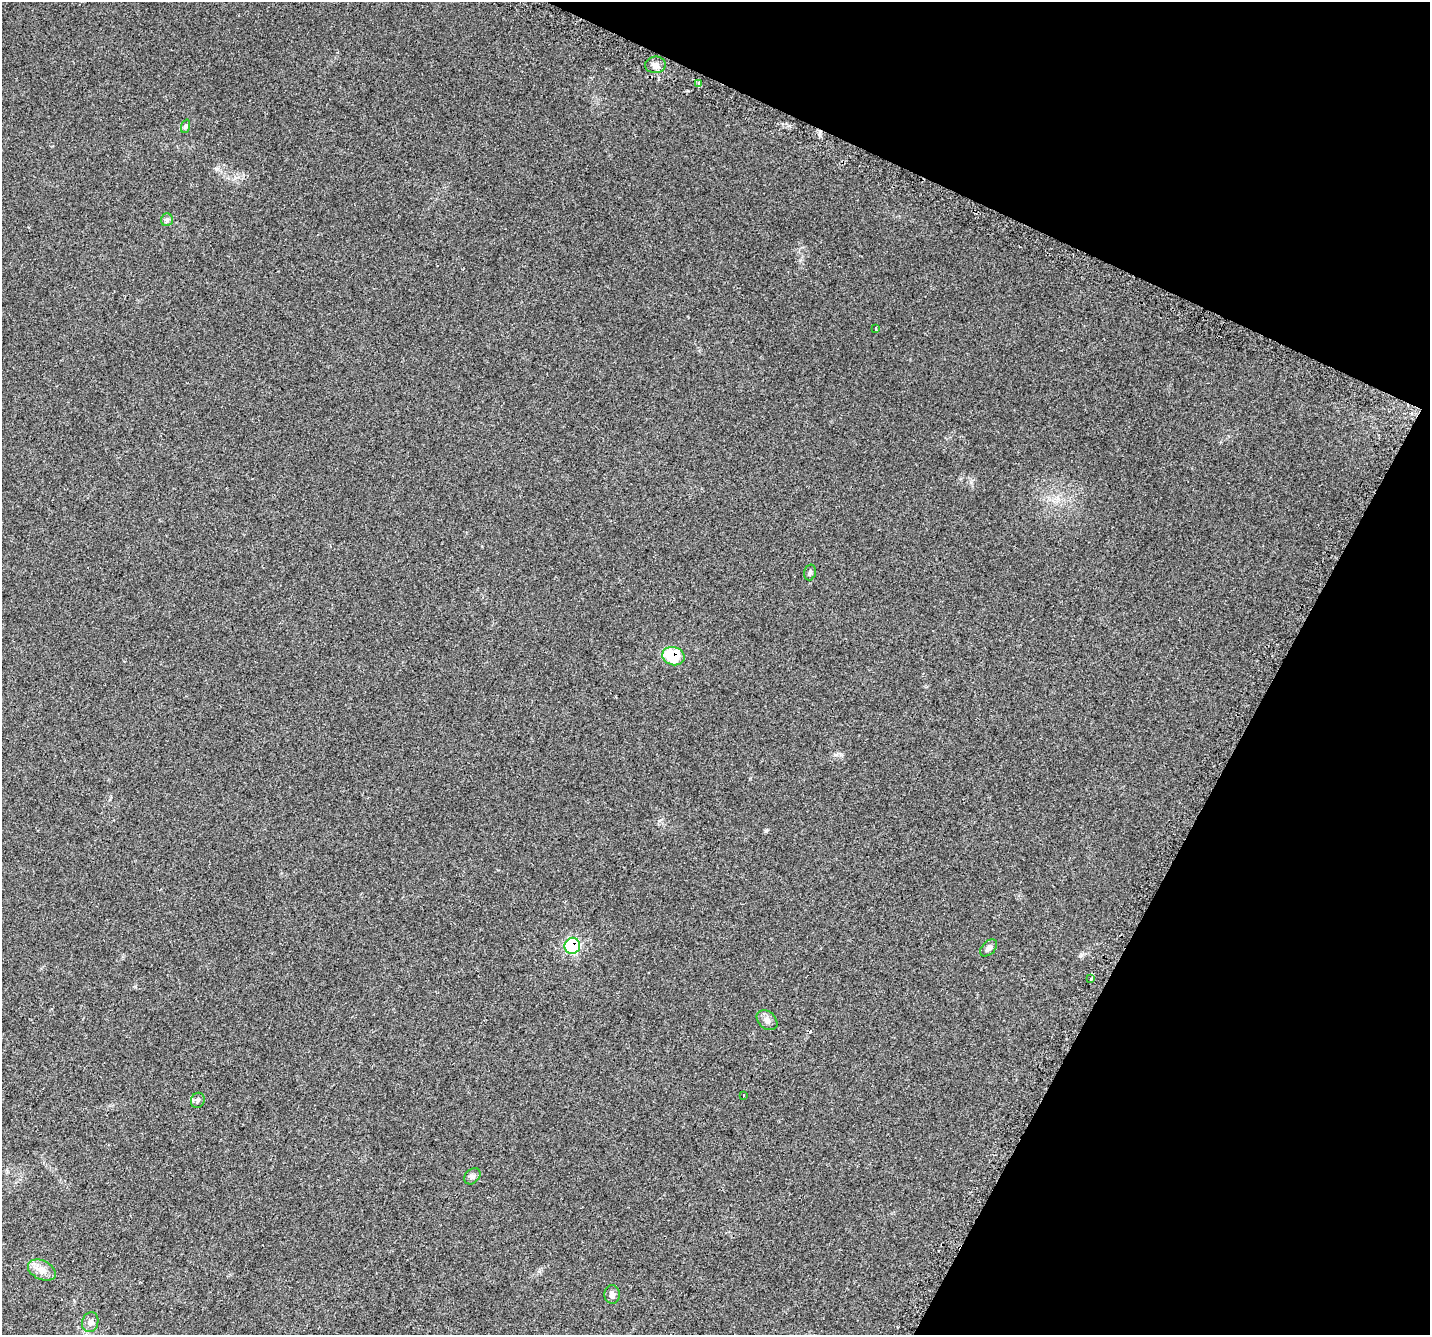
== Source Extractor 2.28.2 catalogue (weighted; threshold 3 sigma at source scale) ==
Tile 8 of 4 x 4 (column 4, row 2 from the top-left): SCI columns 4325-5752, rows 3002-4334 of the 5852 x 5960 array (HDU 1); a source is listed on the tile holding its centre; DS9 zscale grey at full resolution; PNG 1432 x 1337 px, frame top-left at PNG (2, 2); each listed source drawn as its Kron ellipse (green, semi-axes under 4 px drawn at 4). Shown black and unused: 22% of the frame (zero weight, under 2 of 3 exposures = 3% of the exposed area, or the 3 px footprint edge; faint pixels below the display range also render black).
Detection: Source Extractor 2.28.2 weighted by HDU 2 'WHT'; one run over the whole footprint, this tile lists its part. Background 0.0996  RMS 0.0087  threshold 0.0393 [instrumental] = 3 sigma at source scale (4.5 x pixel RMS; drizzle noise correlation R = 1.50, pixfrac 1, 0.0396/0.0396 arcsec/px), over >= 5 px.
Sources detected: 18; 1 cosmic-ray / hot-pixel residue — neither listed nor drawn; the other 17 listed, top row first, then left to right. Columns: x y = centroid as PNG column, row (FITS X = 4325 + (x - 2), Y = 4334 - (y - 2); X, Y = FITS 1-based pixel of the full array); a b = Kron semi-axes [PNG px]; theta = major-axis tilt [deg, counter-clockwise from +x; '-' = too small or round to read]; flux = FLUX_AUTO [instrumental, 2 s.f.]
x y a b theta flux
655 65 10 8 6 4.1
699 84 4 3 - 20
186 126 7 4 72 1.4
167 220 6 6 - 1.8
876 329 3 2 - 0.86
810 572 8 5 75 1.7
673 656 11 9 -15 31
572 946 8 7 - 81
989 948 10 6 47 3
1091 979 3 3 - 1.8
767 1020 12 8 -40 3.8
744 1095 3 3 - 17
198 1100 7 6 - 2
472 1176 9 7 44 2.4
42 1270 15 9 -25 7.1
612 1294 9 7 87 3.5
90 1322 10 8 73 4
Overlapping masked pixels (flux is a lower limit): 2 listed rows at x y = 673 656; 572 946
Isophote crosses this tile's border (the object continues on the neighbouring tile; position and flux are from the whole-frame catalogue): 1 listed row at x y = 90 1322
Unlisted compact peaks at least as high as the median listed source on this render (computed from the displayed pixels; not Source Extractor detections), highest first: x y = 766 831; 1080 956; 835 755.